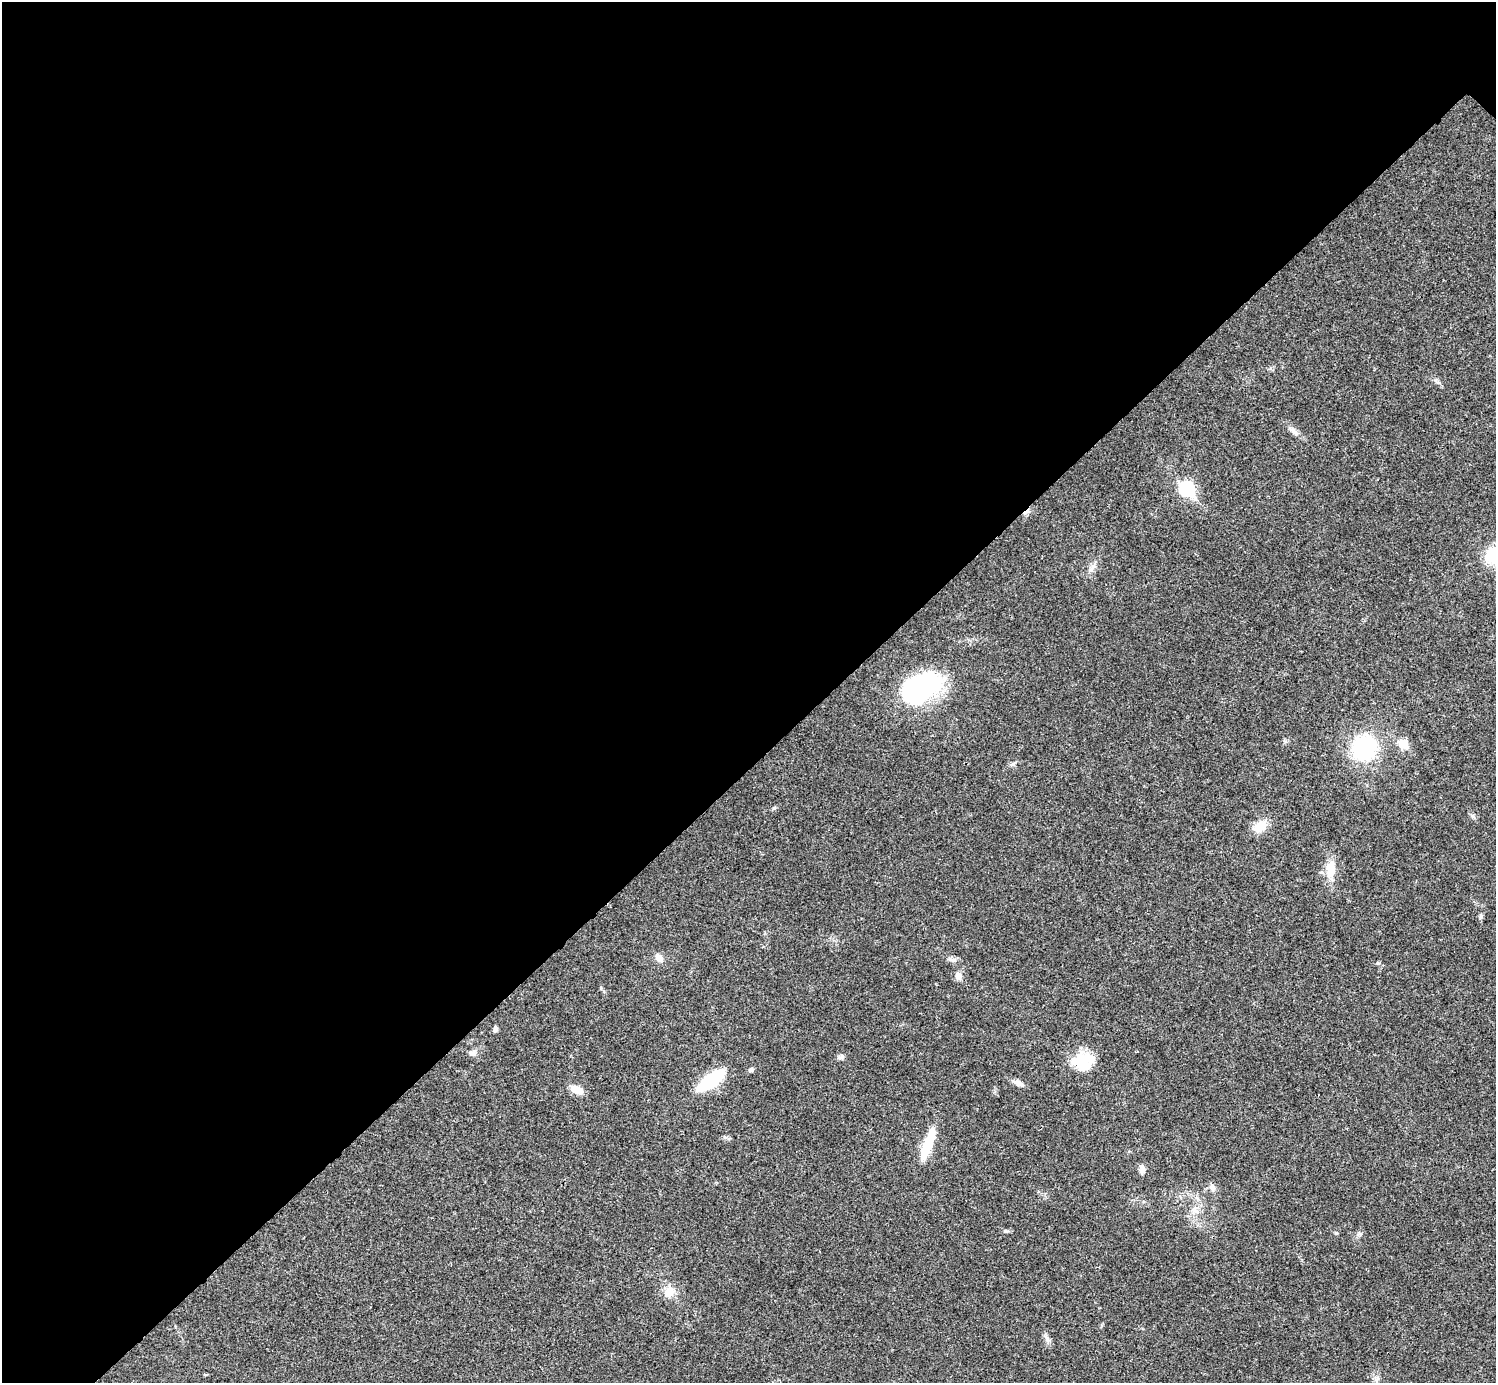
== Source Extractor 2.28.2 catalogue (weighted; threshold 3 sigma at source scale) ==
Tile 5 of 4 x 4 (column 1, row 2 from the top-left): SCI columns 7-1500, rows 3063-4443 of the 5983 x 5983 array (HDU 1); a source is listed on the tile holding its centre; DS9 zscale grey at full resolution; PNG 1498 x 1385 px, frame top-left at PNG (2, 2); no overlay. Shown black and unused: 55% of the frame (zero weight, under 3 of 4 exposures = <1% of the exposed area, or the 3 px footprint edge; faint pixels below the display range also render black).
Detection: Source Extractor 2.28.2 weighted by HDU 2 'WHT'; one run over the whole footprint, this tile lists its part. Background 0.0192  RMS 0.004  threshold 0.0179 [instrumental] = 3 sigma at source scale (4.5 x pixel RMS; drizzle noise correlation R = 1.50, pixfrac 1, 0.05/0.05 arcsec/px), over >= 5 px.
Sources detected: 31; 1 inside a brighter object's white glare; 1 cosmic-ray / hot-pixel residue — not listed; the other 29 listed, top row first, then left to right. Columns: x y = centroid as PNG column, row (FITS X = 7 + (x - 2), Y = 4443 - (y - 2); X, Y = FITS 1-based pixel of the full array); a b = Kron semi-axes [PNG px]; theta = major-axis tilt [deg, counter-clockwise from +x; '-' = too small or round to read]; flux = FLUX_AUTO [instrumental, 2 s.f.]
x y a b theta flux
1294 431 17 5 -49 1.9
1187 489 8 7 - 58
1492 555 15 13 83 13
1093 566 9 3 45 1.1
917 689 54 25 23 50
1403 744 6 5 - 13
1364 747 26 22 48 35
1013 764 9 4 26 0.91
1260 826 16 13 31 5.6
1331 869 23 11 81 6.7
1481 916 7 5 66 0.79
659 958 11 8 -46 2.8
958 976 9 8 - 2.2
495 1029 6 5 - 1.1
472 1053 10 5 -19 1.2
841 1057 8 6 40 1
1084 1062 24 23 - 12
751 1070 6 5 - 0.89
711 1080 29 11 36 25
1017 1082 10 7 -30 1.6
576 1090 14 8 -23 5.2
927 1145 39 8 70 13
1142 1169 13 6 -87 1.8
1212 1187 9 7 -79 1.5
1196 1211 8 4 -36 1.1
1006 1231 5 4 - 0.56
669 1292 15 12 63 4.6
1047 1339 10 6 -64 1.4
1377 1379 8 5 56 1.1
Isophote crosses this tile's border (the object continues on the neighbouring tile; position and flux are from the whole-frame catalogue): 1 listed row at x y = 1492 555
Unlisted compact peaks at least as high as the median listed source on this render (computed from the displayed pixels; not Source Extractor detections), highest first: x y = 774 808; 1378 963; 1336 1233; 1473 816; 1285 741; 725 1137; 1435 380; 1360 1234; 950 959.